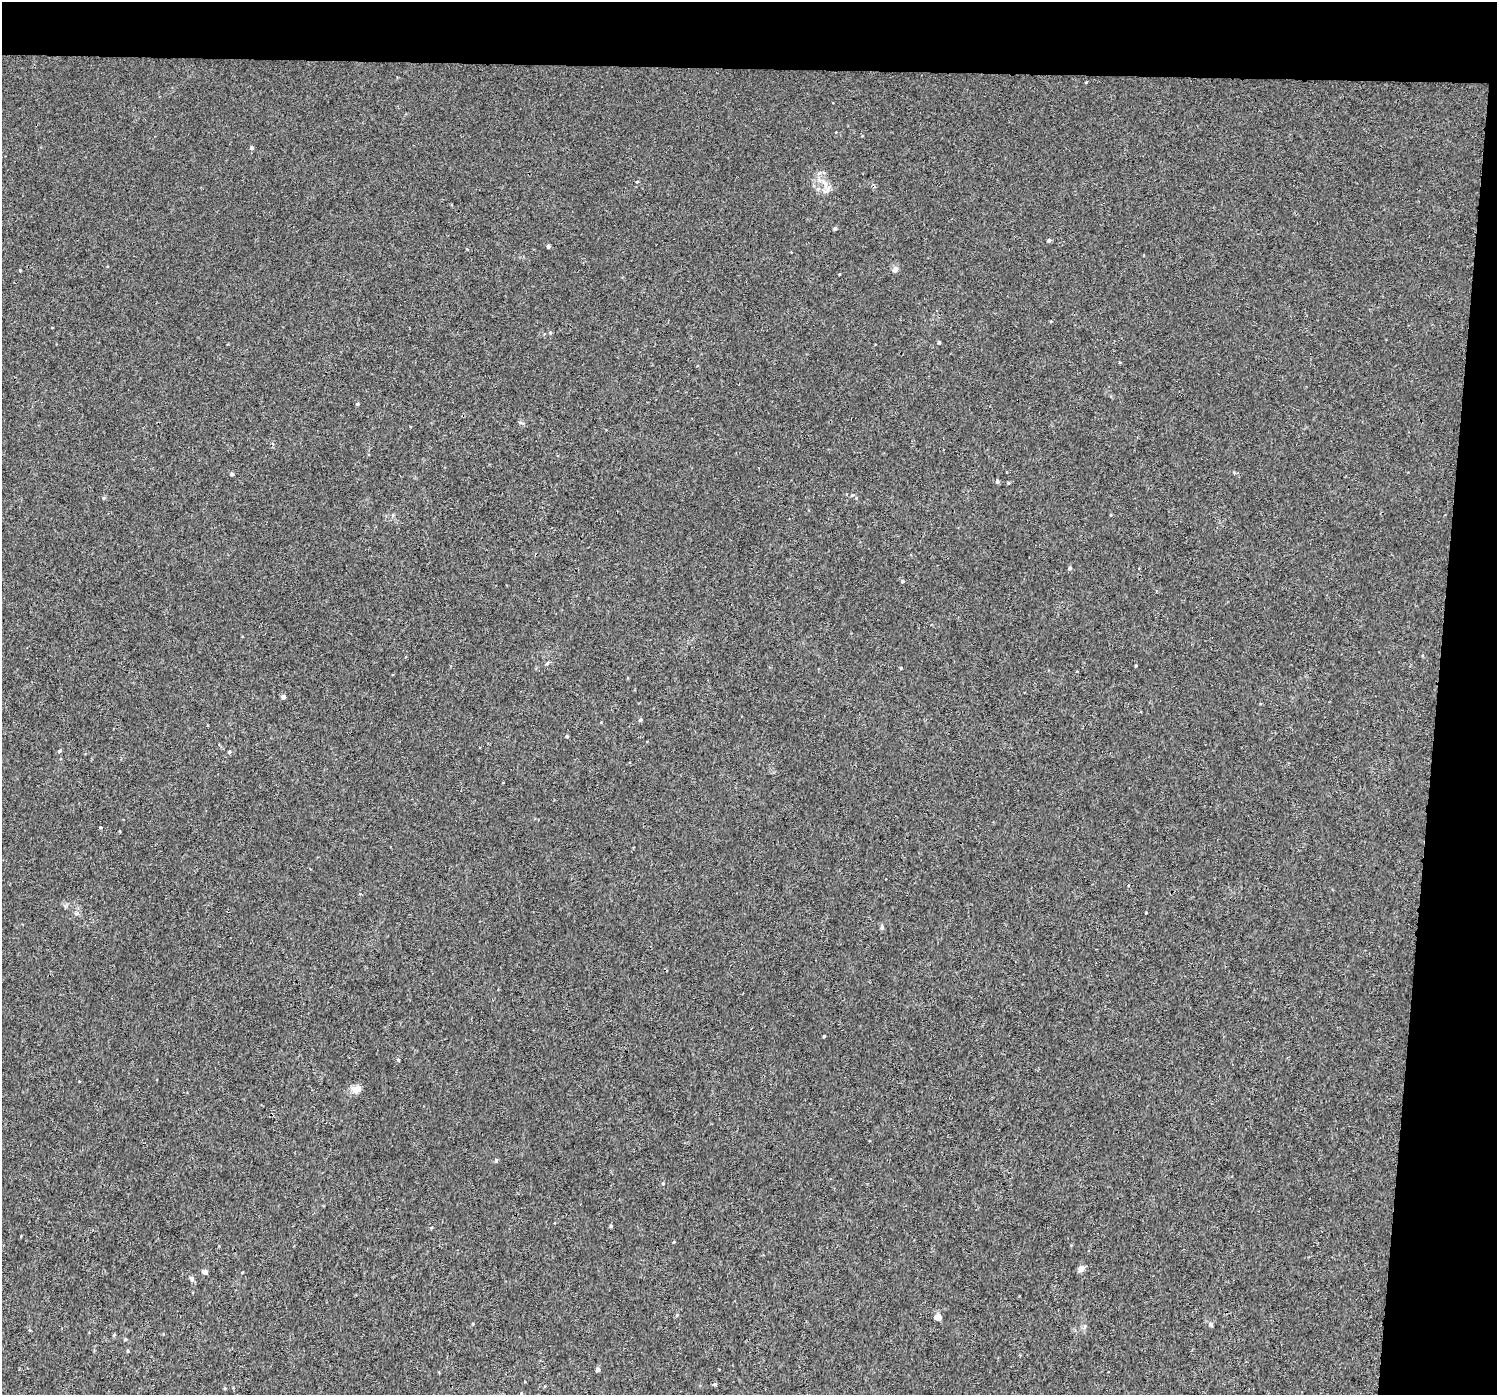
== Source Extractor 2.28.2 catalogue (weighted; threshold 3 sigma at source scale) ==
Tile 3 of 3 x 3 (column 3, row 1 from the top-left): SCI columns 2996-4490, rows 3060-4452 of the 4512 x 4831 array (HDU 1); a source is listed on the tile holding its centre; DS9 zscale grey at full resolution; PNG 1499 x 1397 px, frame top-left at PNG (2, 2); no overlay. Shown black and unused: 9% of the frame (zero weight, under 3 of 4 exposures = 4% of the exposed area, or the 3 px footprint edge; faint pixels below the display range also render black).
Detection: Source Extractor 2.28.2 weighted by HDU 2 'WHT'; one run over the whole footprint, this tile lists its part. Background 0.00177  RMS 0.0024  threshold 0.0106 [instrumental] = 3 sigma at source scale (4.5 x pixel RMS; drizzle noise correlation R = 1.50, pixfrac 1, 0.0396/0.0396 arcsec/px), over >= 5 px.
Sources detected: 41; all 41 listed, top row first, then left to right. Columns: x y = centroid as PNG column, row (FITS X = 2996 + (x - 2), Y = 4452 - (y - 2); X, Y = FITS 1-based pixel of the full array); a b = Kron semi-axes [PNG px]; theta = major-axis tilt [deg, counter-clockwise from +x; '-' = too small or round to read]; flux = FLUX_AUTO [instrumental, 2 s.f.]
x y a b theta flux
251 147 5 5 - 0.35
637 182 4 3 - 0.18
825 183 16 6 -62 1.7
835 228 4 4 - 0.43
1049 240 4 4 - 0.53
548 246 4 3 - 0.7
467 249 4 3 - 0.17
895 269 8 7 - 0.8
20 270 3 3 - 0.16
550 332 5 3 - 0.26
939 342 4 3 - 0.29
357 404 4 4 - 0.33
521 423 8 3 -13 0.31
232 474 4 4 - 0.51
997 481 4 4 - 0.5
104 498 5 4 - 0.31
1070 568 5 4 - 0.42
902 581 4 4 - 0.3
901 668 4 3 - 0.22
283 697 4 4 - 0.94
640 720 5 4 - 0.36
567 736 4 4 - 0.28
60 751 5 4 - 0.35
229 752 5 4 - 0.32
100 827 3 3 - 0.21
882 927 7 5 89 0.42
824 1036 3 3 - 0.23
357 1089 13 9 18 1.7
663 1183 4 4 - 0.24
611 1226 4 3 - 0.34
431 1228 5 3 - 0.21
1081 1269 5 4 - 2.4
205 1272 5 5 - 0.88
242 1272 4 3 - 0.17
192 1279 8 5 -63 0.6
938 1317 4 4 - 3.3
1211 1324 7 5 -45 0.42
125 1339 4 4 - 0.29
128 1351 4 4 - 0.26
597 1369 5 4 - 0.77
714 1384 5 5 - 0.38